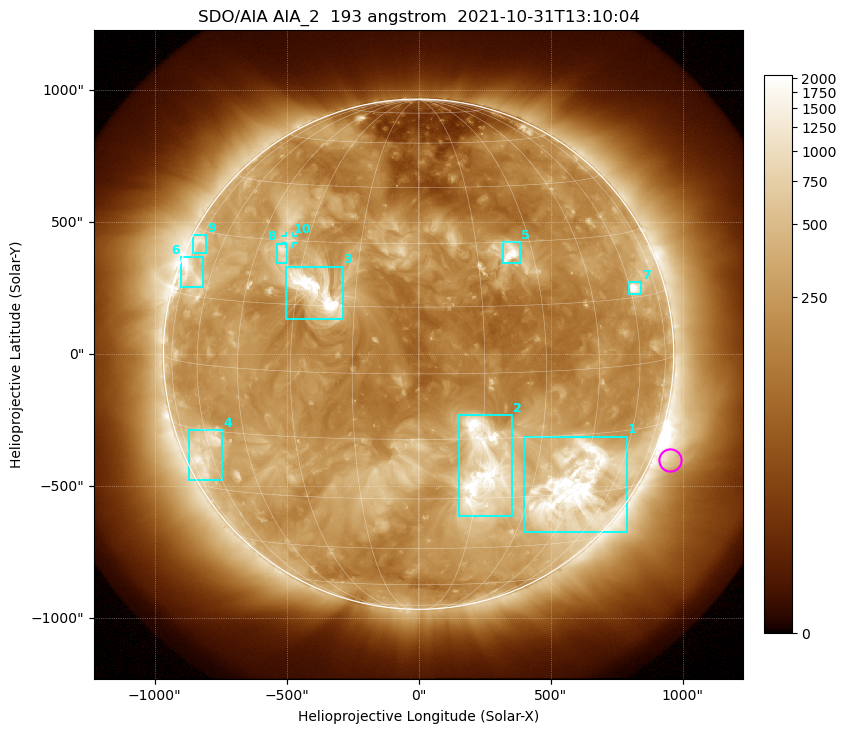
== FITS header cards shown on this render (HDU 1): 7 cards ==
TELESCOP= 'SDO/AIA '           / For AIA: SDO/AIA
INSTRUME= 'AIA_2   '           / For AIA: AIA_ATA1, AIA_ATA2, AIA_ATA3 or AIA_AT
WAVELNTH=                  193 / [angstrom] Wavelength
WAVEUNIT= 'angstrom'           / Wavelength unit: angstrom
DATE-OBS= '2021-10-31T13:10:04.835' / [ISO] Date when observation started; ISO 8
CTYPE1  = 'HPLN-TAN'           / CTYPE1: HPLN
CTYPE2  = 'HPLT-TAN'           / CTYPE2: HPLT

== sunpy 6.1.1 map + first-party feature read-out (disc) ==
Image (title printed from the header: SDO/AIA AIA_2  193 angstrom  2021-10-31T13:10:04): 1024 x 1024 px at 2.4 arcsec/px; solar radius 967 arcsec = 403 px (full disc in frame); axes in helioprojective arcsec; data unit not stated in the header (colour bar unlabelled)
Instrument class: DISC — disc imager (sunpy class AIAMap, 193 A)
Bright regions (active regions / flare kernels): reference = the median radial profile (limb darkening/brightening removed); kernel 9 px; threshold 5 sigma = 519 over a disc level ~220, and >= 1.15x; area >= 12 px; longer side >= 10 px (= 24 arcsec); searched inside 0.97 R_sun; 10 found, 10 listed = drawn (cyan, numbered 1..; 1 of them under ~33 arcsec drawn as corner ticks so the feature stays visible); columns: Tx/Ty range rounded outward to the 5 arcsec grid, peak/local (2 s.f.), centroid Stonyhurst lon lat
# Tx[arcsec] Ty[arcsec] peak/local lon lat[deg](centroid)
1 400..790 -675..-310 13 +43 -28
2 150..355 -615..-230 12 +16 -23
3 -505..-285 135..330 16 -25 +18
4 -870..-745 -480..-285 5.2 -63 -21
5 320..385 345..425 8.7 +24 +27
6 -900..-815 255..370 7.4 -70 +19
7 795..845 225..275 10 +62 +17
8 -535..-495 345..420 5 -37 +27
9 -855..-805 385..450 4 -74 +27
10 -505..-475 420..450 3.7 -36 +30
Off-limb structures (1.02-1.3 R_sun): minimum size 162 px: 8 found; the strongest spans PA ~215..270 deg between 1.02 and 1.3 R_sun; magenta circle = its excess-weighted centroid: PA ~245 deg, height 1.07 R_sun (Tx ~955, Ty ~-400 arcsec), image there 2.5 x the reference